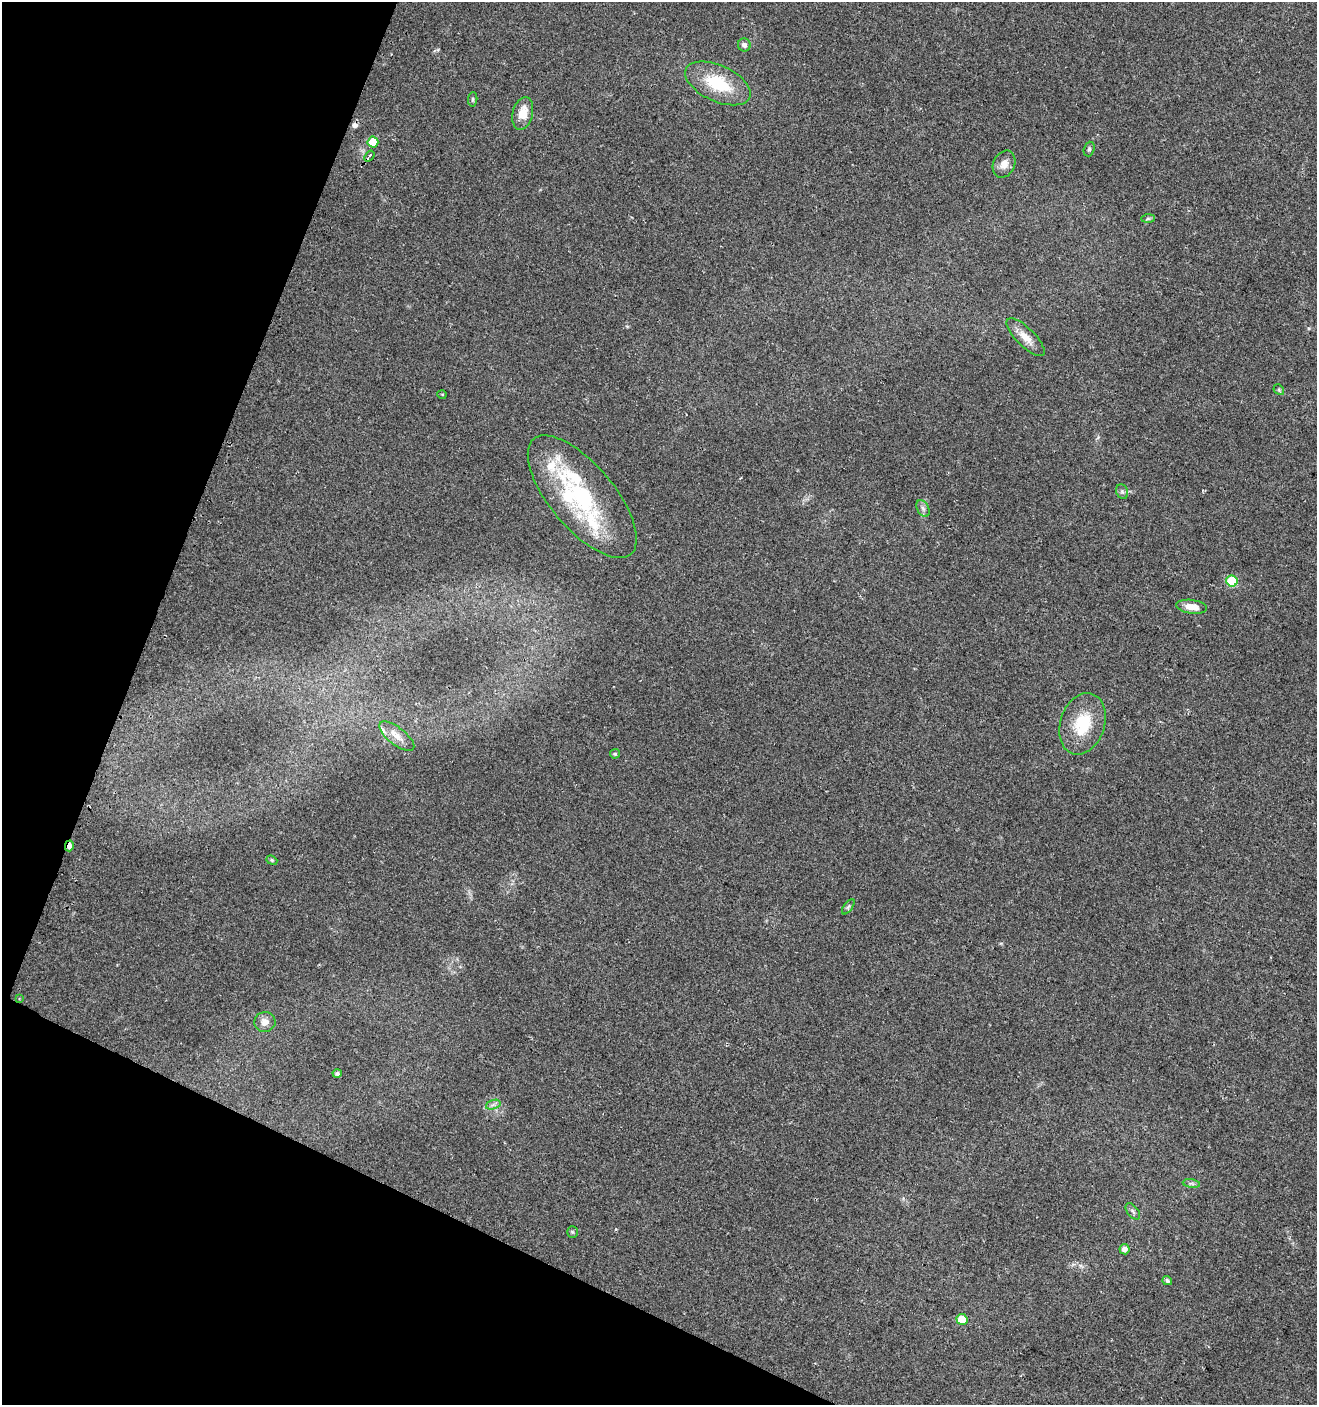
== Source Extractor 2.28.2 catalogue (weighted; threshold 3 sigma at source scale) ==
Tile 9 of 4 x 4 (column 1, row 3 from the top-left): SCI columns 303-1617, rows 1417-2819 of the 5798 x 5644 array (HDU 1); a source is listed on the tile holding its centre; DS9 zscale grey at full resolution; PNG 1319 x 1407 px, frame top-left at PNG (2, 2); each listed source drawn as its Kron ellipse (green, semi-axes under 4 px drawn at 4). Shown black and unused: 20% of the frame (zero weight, under 2 of 3 exposures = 2% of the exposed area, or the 3 px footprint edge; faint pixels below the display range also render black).
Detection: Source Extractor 2.28.2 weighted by HDU 2 'WHT'; one run over the whole footprint, this tile lists its part. Background 0.0612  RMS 0.0087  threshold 0.0392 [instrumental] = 3 sigma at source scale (4.5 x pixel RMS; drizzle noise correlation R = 1.50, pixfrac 1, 0.0396/0.0396 arcsec/px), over >= 5 px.
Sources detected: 40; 2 cosmic-ray / hot-pixel residue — neither listed nor drawn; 5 inside a brighter listed object's ellipse — not listed separately; the other 33 listed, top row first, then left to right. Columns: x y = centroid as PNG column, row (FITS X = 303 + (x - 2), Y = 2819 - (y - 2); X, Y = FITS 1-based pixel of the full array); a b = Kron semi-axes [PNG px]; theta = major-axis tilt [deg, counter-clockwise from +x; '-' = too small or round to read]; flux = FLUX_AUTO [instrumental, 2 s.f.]
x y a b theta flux
744 45 6 6 - 2.9
718 83 35 18 -25 39
473 99 7 4 85 1.4
523 113 17 10 77 13
373 142 5 5 - 21
1089 149 7 5 71 1.8
369 156 6 3 54 15
1004 164 14 10 64 7.1
1148 219 7 4 1 1.3
1026 337 25 9 -45 10
1279 390 6 4 -47 1.1
442 394 5 3 - 0.69
1122 492 7 5 -68 2.1
582 497 75 32 -50 95
923 508 9 5 -62 2.9
1232 581 6 5 - 48
1192 607 16 6 -8 9.7
1082 724 31 22 72 34
397 736 21 8 -38 8.7
615 754 5 5 - 1.3
69 846 5 3 - 7.7
272 860 6 4 -22 1.1
848 907 9 4 54 1.5
19 998 3 2 - 0.99
265 1022 11 10 - 6.3
337 1073 4 4 - 2.1
493 1105 7 4 19 2.4
1191 1184 9 4 -9 1.7
1133 1211 9 5 -53 2.1
572 1232 5 5 - 1.1
1124 1249 5 5 - 4.6
1167 1281 5 4 - 1.9
962 1319 5 5 - 18
Overlapping masked pixels (flux is a lower limit): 2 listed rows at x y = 369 156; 69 846